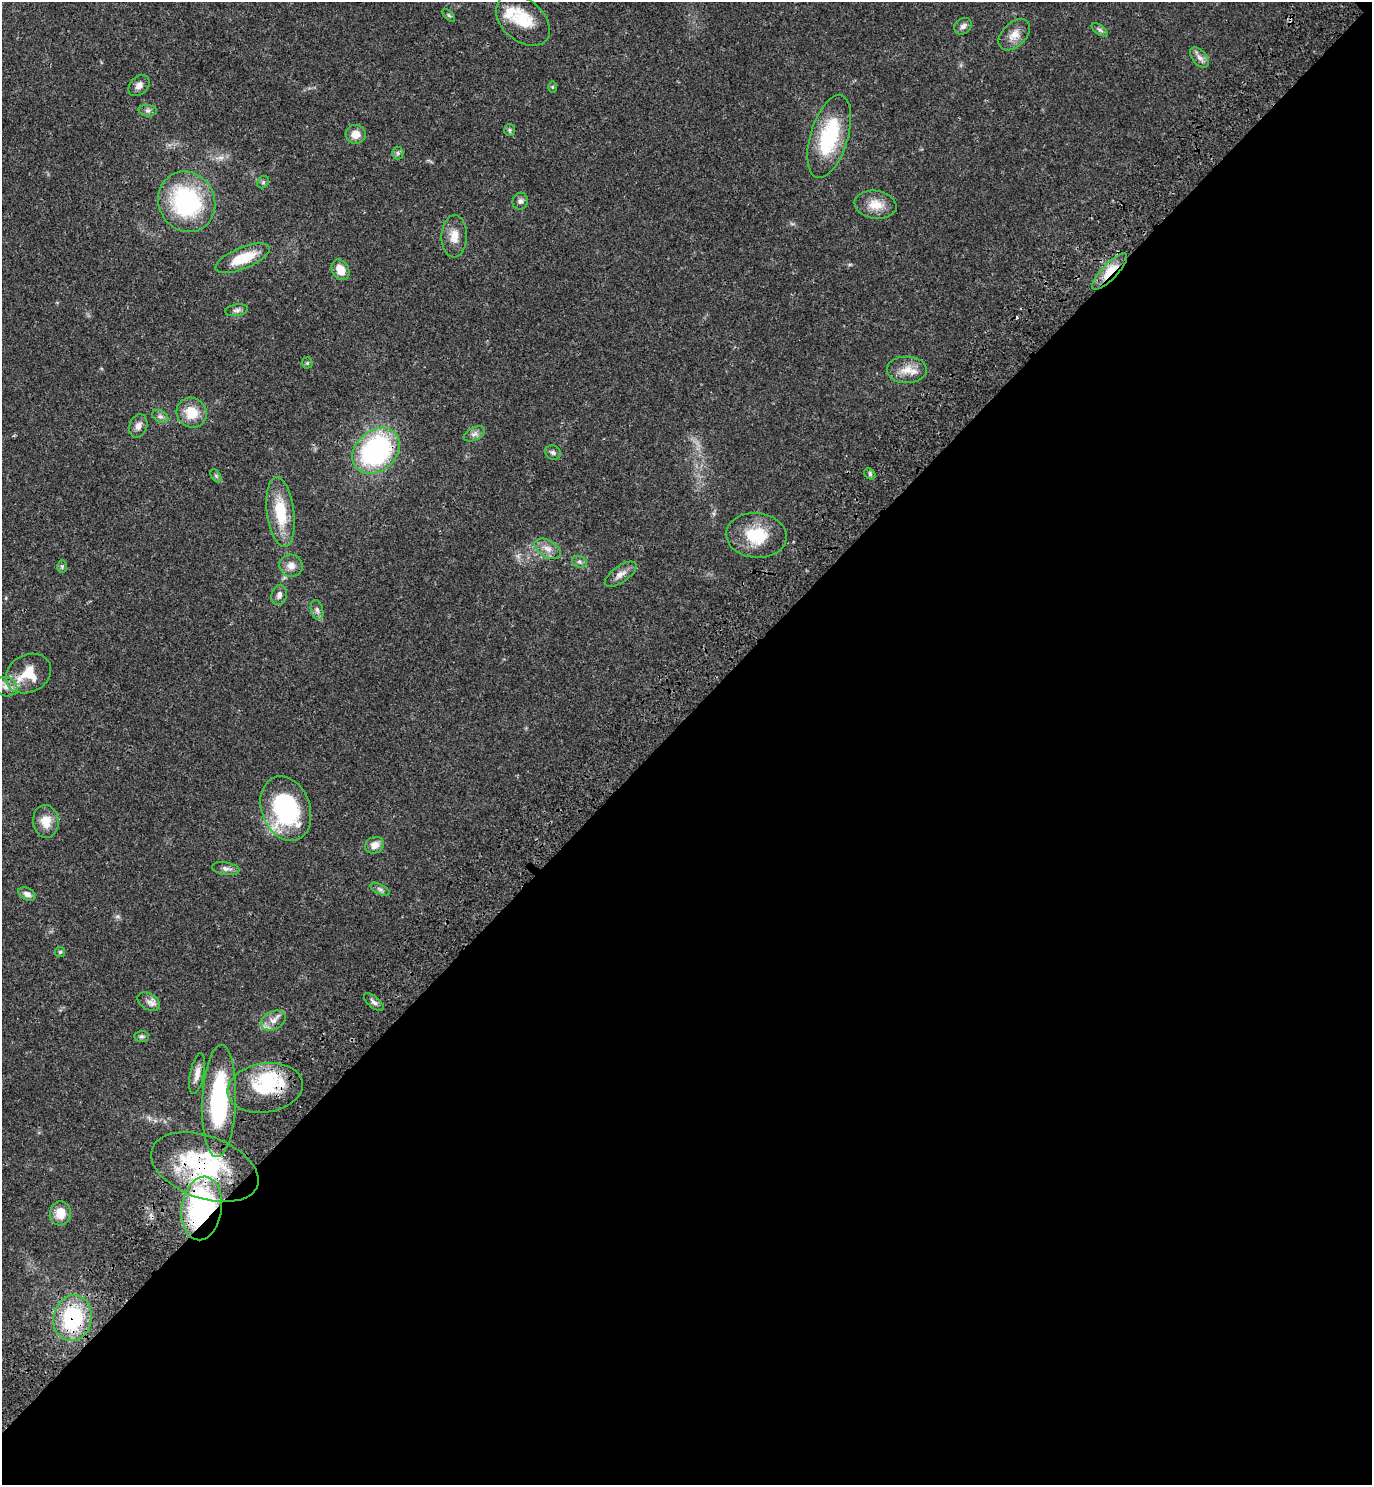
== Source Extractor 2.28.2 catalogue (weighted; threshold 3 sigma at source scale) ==
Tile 12 of 4 x 4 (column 4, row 3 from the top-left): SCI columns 4498-5867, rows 1575-3057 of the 6117 x 6117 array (HDU 1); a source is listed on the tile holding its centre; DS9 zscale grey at full resolution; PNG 1374 x 1487 px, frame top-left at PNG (2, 2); each listed source drawn as its Kron ellipse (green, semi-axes under 4 px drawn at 4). Shown black and unused: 52% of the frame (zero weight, under 3 of 4 exposures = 6% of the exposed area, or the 3 px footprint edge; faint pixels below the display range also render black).
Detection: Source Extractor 2.28.2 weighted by HDU 2 'WHT'; one run over the whole footprint, this tile lists its part. Background 0.0271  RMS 0.0024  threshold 0.011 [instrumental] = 3 sigma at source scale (4.5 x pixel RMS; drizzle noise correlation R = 1.50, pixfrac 1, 0.05/0.05 arcsec/px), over >= 5 px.
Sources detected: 67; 1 inside a brighter object's white glare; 2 cosmic-ray / hot-pixel residue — neither listed nor drawn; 3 inside a brighter listed object's ellipse — not listed separately; the other 61 listed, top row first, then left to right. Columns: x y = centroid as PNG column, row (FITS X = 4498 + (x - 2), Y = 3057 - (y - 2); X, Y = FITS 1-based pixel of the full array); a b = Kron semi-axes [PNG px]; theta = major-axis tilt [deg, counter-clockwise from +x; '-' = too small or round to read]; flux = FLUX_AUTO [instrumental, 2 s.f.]
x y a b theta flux
449 15 8 3 -45 0.33
523 20 31 20 -40 8.2
963 26 9 7 38 0.97
1100 30 9 4 -35 0.61
1014 35 18 12 45 2.7
1199 57 12 7 -49 1.2
139 86 12 9 46 1.4
552 87 6 4 89 0.28
148 111 9 5 -5 0.72
510 130 6 5 - 0.44
356 134 10 9 - 2.4
829 136 43 19 73 18
398 153 6 5 - 0.53
263 182 6 5 - 0.42
520 201 8 7 - 0.82
187 202 31 28 -62 29
875 205 21 14 -8 3.9
454 236 21 13 88 3.1
243 258 29 10 22 7.1
341 270 11 8 -61 3.3
1110 271 24 7 47 5.7
237 310 11 5 8 0.81
307 363 5 5 - 0.36
907 370 20 13 -1 3.5
192 413 15 14 - 5.4
160 416 9 5 -28 0.76
138 426 12 9 72 1.4
474 434 11 6 26 0.95
376 451 26 20 43 42
553 453 8 7 - 0.7
870 474 6 5 - 0.44
216 476 7 4 -56 0.45
281 512 35 13 -83 9.7
756 535 30 22 -5 9.2
548 549 14 8 -31 1.8
579 562 7 5 -20 0.63
291 566 12 11 - 1.9
62 567 6 5 - 0.4
621 574 18 8 35 1.8
279 595 10 7 74 1.1
317 610 10 6 -75 0.86
28 674 24 18 27 7.1
6 687 12 9 -19 1.8
286 809 33 24 -70 30
46 821 16 12 -85 3.5
374 845 9 8 - 1.9
226 869 14 6 -9 1.1
380 889 11 5 -28 0.68
27 894 9 6 -27 1.1
60 952 5 5 - 0.36
149 1002 12 8 -31 1.3
374 1002 12 5 -40 0.87
273 1020 13 9 26 2
141 1036 7 5 0 0.54
197 1073 20 7 79 1.9
265 1088 38 24 9 13
219 1101 56 17 88 31
205 1167 56 31 -20 25
202 1208 32 20 82 37
60 1213 12 10 85 3.7
73 1318 23 19 77 21
Overlapping masked pixels (flux is a lower limit): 5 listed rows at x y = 187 202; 1110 271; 205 1167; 202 1208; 73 1318